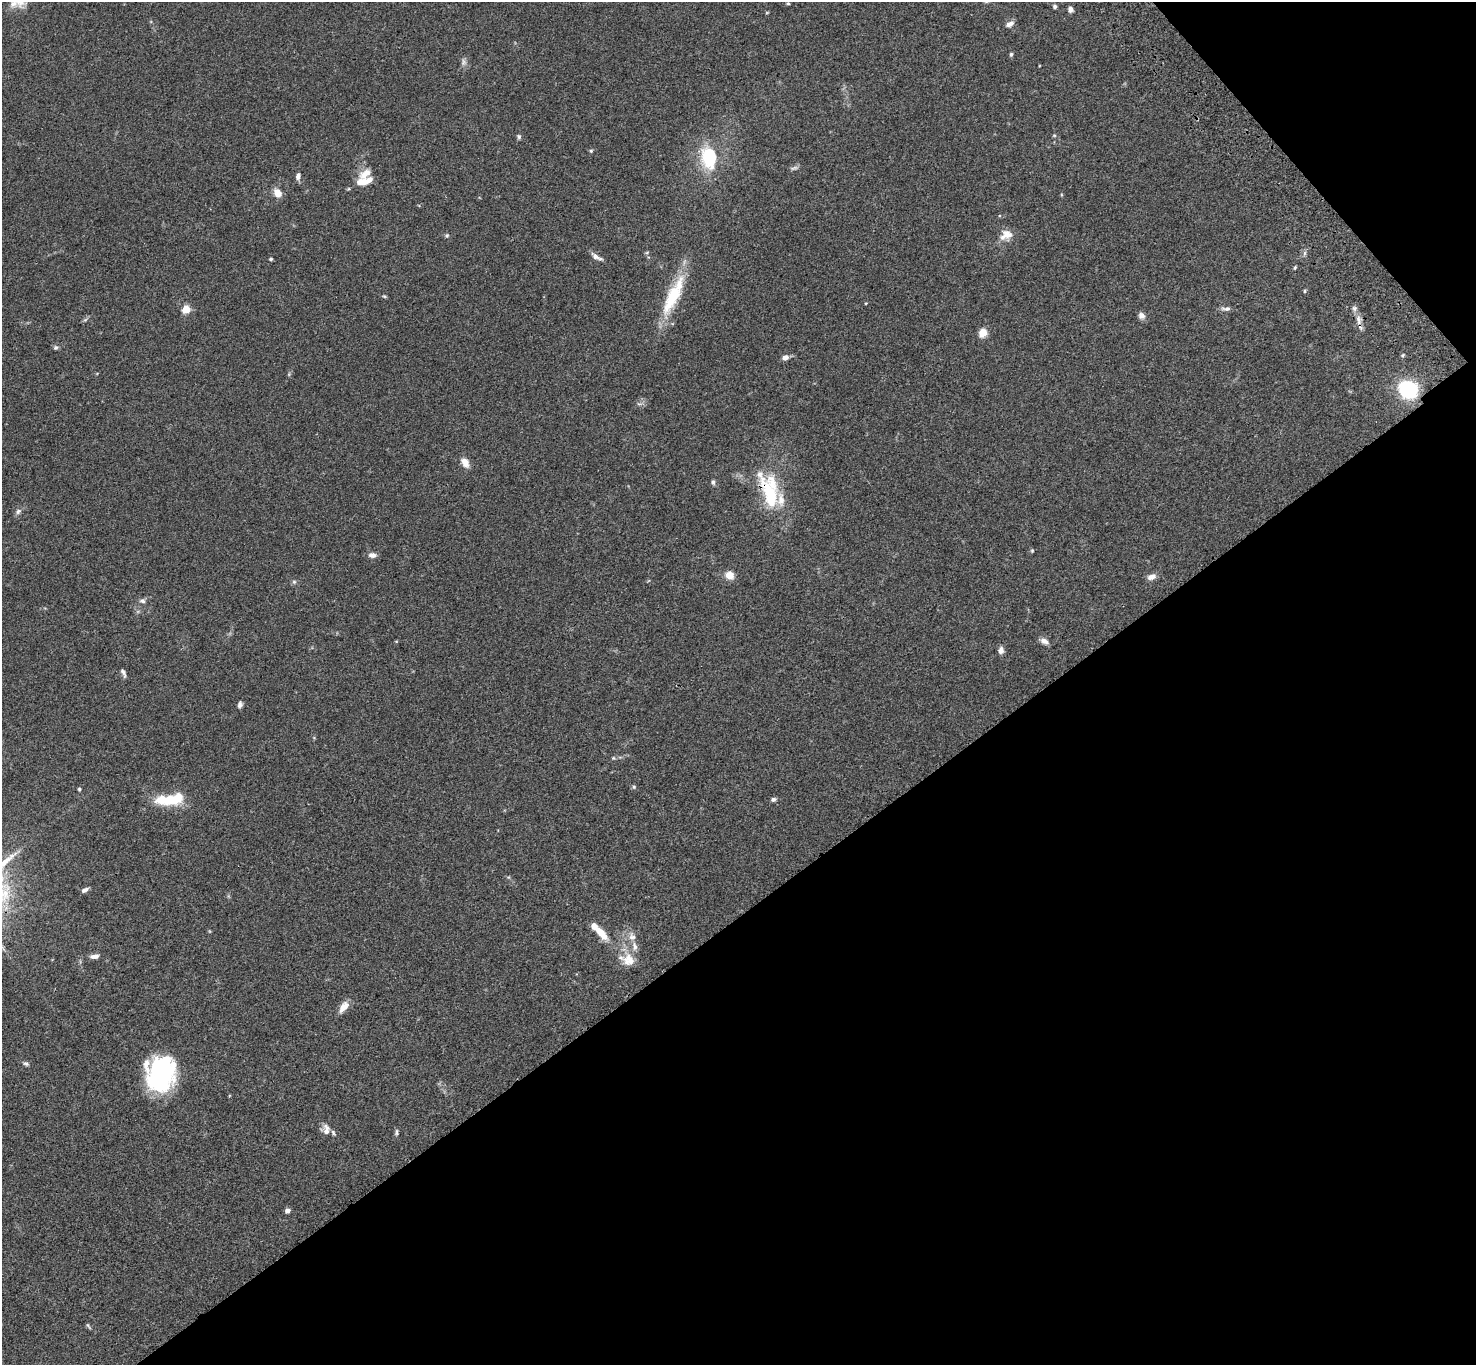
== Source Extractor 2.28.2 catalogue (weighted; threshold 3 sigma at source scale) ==
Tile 12 of 4 x 4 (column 4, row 3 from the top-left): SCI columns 4525-5998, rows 1744-3106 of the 6099 x 6072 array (HDU 1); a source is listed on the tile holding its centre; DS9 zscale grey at full resolution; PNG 1478 x 1367 px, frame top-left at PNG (2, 2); no overlay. Shown black and unused: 36% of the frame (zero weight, under 3 of 4 exposures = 6% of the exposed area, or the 3 px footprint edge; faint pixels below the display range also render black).
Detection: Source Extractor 2.28.2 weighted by HDU 2 'WHT'; one run over the whole footprint, this tile lists its part. Background 0.0586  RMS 0.0052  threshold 0.0236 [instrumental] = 3 sigma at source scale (4.5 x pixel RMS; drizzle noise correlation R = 1.50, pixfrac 1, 0.05/0.05 arcsec/px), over >= 5 px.
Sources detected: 78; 4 inside a brighter object's white glare — not listed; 9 inside a brighter listed object's ellipse — not listed separately; the other 65 listed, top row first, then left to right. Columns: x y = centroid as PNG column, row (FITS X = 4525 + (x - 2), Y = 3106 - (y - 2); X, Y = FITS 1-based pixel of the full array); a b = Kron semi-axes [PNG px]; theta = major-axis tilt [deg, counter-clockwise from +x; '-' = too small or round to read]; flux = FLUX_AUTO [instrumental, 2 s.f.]
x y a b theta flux
20 2 17 12 -31 4.1
788 4 5 3 - 0.55
1055 6 5 4 - 1
1070 9 5 5 - 2.2
1010 24 10 6 23 2.3
1011 54 5 4 - 0.77
464 62 9 7 89 1.7
1054 135 6 3 -19 0.55
519 137 6 5 - 0.91
591 151 5 4 - 0.67
709 157 25 17 -82 26
794 168 12 4 14 1.2
365 174 23 11 45 6.6
298 176 8 5 77 2
278 193 11 9 -56 4.4
447 235 6 5 - 0.81
1006 235 14 11 27 5.9
647 252 6 4 20 0.56
596 257 16 5 -28 2.4
271 259 4 3 - 0.76
1295 268 4 3 - 0.62
1305 291 5 3 - 0.53
673 295 58 15 64 26
384 296 5 4 - 0.58
1226 309 13 5 1 1.9
186 310 5 5 - 19
1141 316 9 8 - 2.3
85 320 7 4 19 0.77
1358 320 16 6 -79 3.5
983 333 5 5 - 19
56 347 6 6 - 0.98
1403 355 5 3 - 0.57
785 357 8 6 25 2.3
1408 390 16 14 -40 42
465 462 11 7 -62 4.6
713 482 7 4 -81 1
770 495 52 17 -68 30
18 511 9 6 37 1.5
1032 551 5 4 - 0.58
372 555 10 6 -4 2.5
729 575 8 7 - 5.5
1151 577 12 7 19 2.7
294 582 6 5 - 0.89
142 601 8 6 -4 1.5
1044 641 12 7 -28 2.4
1001 650 8 6 79 2.4
123 673 11 4 -65 1.4
240 704 8 5 75 1.4
613 758 6 4 43 0.66
634 787 6 5 - 0.72
79 789 4 4 - 0.72
773 799 6 5 - 1.2
163 800 17 12 2 12
85 890 8 4 30 1.9
601 933 16 7 -49 8.6
632 936 12 10 -69 3.3
94 956 12 6 7 2.3
629 960 19 16 -49 8
343 1007 15 8 53 4.5
26 1063 8 6 -10 1.1
161 1078 37 22 61 55
326 1130 14 8 -88 3.3
397 1132 10 4 90 0.97
287 1210 4 4 - 2.9
88 1326 10 3 -57 0.77
Overlapping masked pixels (flux is a lower limit): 2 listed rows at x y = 1358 320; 770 495
Isophote crosses this tile's border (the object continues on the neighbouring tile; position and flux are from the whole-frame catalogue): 1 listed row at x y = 20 2